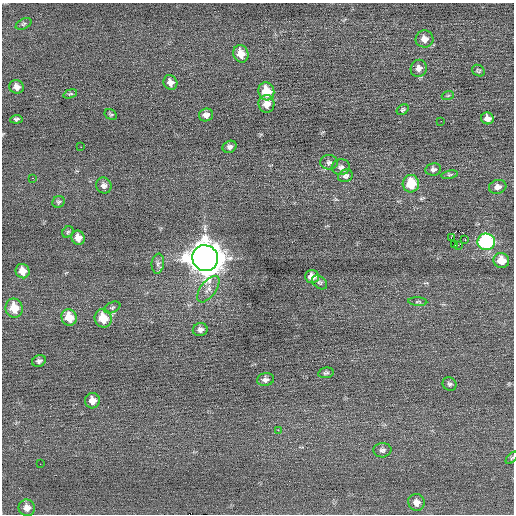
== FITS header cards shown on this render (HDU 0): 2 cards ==
NAXIS1  =                  512 / Axis length
NAXIS2  =                  512 / Axis length

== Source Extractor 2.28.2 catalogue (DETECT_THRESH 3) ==
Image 512 x 512 px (HDU 0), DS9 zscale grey, 1 PNG px = 1 image px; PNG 516 x 516 px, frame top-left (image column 1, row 512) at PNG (2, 3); each listed source drawn as its Kron ellipse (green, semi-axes under 4 px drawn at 4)
Background 0.0134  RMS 0.65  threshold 1.96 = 3 sigma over >= 5 px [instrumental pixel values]
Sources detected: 61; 1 with non-positive FLUX_AUTO (blend fragments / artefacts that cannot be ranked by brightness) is neither listed nor drawn; the other 60 listed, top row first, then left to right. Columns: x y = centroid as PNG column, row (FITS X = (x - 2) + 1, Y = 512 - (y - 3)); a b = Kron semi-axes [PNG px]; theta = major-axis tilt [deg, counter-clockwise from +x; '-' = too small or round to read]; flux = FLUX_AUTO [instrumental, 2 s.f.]
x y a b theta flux
24 24 8 5 28 88
424 39 9 8 - 320
241 54 9 7 -68 600
419 68 9 8 - 250
478 71 7 5 -35 68
170 82 8 6 -60 250
17 87 7 6 - 270
266 91 9 8 - 1100
70 94 7 3 18 59
448 95 6 4 20 50
266 104 9 8 - 430
403 110 6 4 33 71
111 114 6 5 - 63
206 115 7 6 - 220
487 118 6 6 - 260
16 119 6 4 6 86
441 121 2 2 - 98
81 147 3 2 - 61
230 147 7 5 27 160
329 162 9 7 2 130
341 167 9 8 - 150
433 169 8 6 10 160
450 175 8 4 10 68
345 176 7 6 - 140
32 178 2 2 - 120
411 184 8 8 - 1100
104 185 8 7 - 170
498 187 9 7 15 210
59 202 6 5 - 79
68 232 6 5 - 72
451 237 3 3 - 730
78 238 7 6 - 420
465 240 3 2 - 82
486 242 8 8 - 6000
455 244 2 2 - 210
458 245 3 2 - 200
205 258 13 12 - 86000
501 260 8 7 - 700
158 264 10 6 82 150
22 271 7 7 - 510
312 276 7 6 - 480
320 282 8 6 -37 110
208 289 15 7 53 330
418 302 9 4 -4 74
14 308 9 8 - 920
112 308 8 5 24 94
69 317 8 7 - 800
103 318 9 8 - 990
200 330 7 6 - 180
39 361 7 5 27 130
326 373 8 5 10 94
265 380 8 6 9 170
449 384 7 6 - 110
92 401 7 7 - 370
278 430 2 2 - 270
382 450 9 7 4 140
512 458 7 3 46 51
40 464 2 2 - 100
416 502 8 8 - 330
27 508 8 8 - 330
At the frame edge (FLAGS 8, measured only in part): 1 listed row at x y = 512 458
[1 non-positive-flux detection neither listed nor drawn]